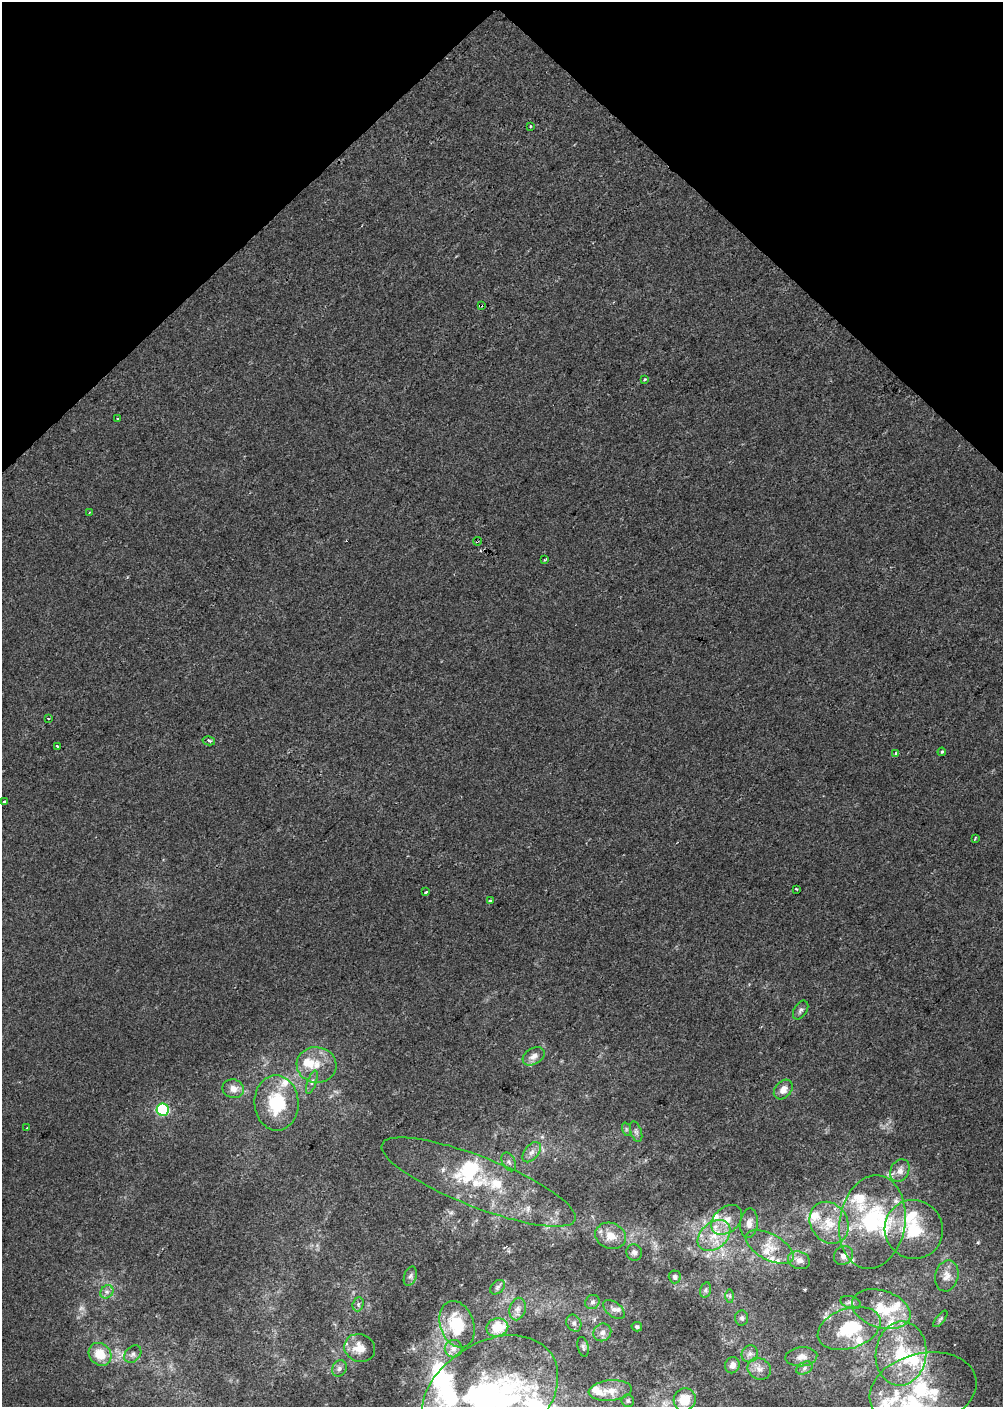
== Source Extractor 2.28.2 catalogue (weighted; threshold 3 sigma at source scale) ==
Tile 2 of 3 x 2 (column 2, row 1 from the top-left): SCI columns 1001-2001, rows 1490-2894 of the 3002 x 2998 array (HDU 1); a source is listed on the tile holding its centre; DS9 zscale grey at full resolution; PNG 1005 x 1409 px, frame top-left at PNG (2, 2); each listed source drawn as its Kron ellipse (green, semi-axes under 4 px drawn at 4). Shown black and unused: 17% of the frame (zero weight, under 2 of 3 exposures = <1% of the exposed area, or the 3 px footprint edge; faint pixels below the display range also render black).
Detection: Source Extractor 2.28.2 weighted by HDU 2 'WHT'; one run over the whole footprint, this tile lists its part. Background 4.18e-04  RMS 0.0041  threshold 0.0186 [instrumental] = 3 sigma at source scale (4.5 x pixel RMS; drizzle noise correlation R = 1.50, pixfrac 1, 0.0396/0.0396 arcsec/px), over >= 5 px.
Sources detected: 120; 1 too faint to see at this stretch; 6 inside a brighter object's white glare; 1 cosmic-ray / hot-pixel residue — neither listed nor drawn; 31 inside a brighter listed object's ellipse — not listed separately; the other 81 listed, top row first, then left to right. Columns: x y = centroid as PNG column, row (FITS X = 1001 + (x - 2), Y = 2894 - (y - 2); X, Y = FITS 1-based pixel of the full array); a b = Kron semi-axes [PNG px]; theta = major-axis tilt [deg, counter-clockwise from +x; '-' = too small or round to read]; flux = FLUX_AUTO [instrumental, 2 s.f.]
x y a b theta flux
530 126 3 2 - 0.49
481 305 3 3 - 2.7
645 380 3 3 - 0.89
117 419 3 2 - 0.44
89 512 3 3 - 0.38
477 541 4 3 - 0.68
545 560 4 2 - 0.57
48 718 3 2 - 0.31
209 741 6 4 -13 0.99
58 746 3 3 - 2
942 752 4 3 - 0.5
896 754 3 3 - 2.6
4 802 4 3 - 1.3
975 838 3 2 - 0.4
796 889 3 2 - 0.5
426 892 4 3 - 4.6
490 901 4 3 - 0.64
801 1010 10 6 58 1.3
534 1056 12 8 31 2.7
316 1065 20 17 -8 8.3
312 1082 12 4 71 1.3
233 1089 11 9 -12 3.5
783 1090 11 8 49 3.5
276 1103 28 22 -87 21
163 1110 6 6 - 47
27 1128 3 2 - 0.37
626 1129 7 4 -72 0.78
636 1132 11 5 -71 1.3
532 1152 12 7 52 2.2
509 1162 10 6 -62 1.3
900 1171 12 9 63 2.7
479 1182 104 25 -21 41
727 1220 17 12 42 6.5
872 1222 47 33 81 42
749 1223 15 8 85 3.3
829 1223 22 18 -56 12
914 1229 29 29 - 19
610 1236 16 13 -18 5.8
714 1236 18 13 41 9.1
770 1247 26 13 -28 7.8
634 1252 8 7 - 1.6
843 1256 10 8 38 2.8
799 1260 11 8 -17 3
410 1276 10 6 72 1.3
947 1276 16 11 76 3.6
675 1277 6 6 - 1
497 1287 8 6 43 1
705 1290 8 5 74 0.9
107 1292 7 6 - 1.4
730 1296 7 4 -90 0.8
592 1302 7 7 - 1.4
851 1302 10 6 -17 1.2
358 1304 7 5 71 1.1
518 1309 11 8 76 2.2
614 1309 12 7 -38 1.9
881 1309 30 18 -18 14
742 1318 7 6 - 1.2
940 1319 10 4 51 0.75
574 1323 9 7 -58 1.4
457 1324 24 17 -71 17
497 1327 11 9 13 9.2
637 1327 5 4 - 0.73
849 1328 32 20 19 20
602 1332 9 8 - 2.1
583 1347 10 5 -78 0.96
360 1348 16 13 -22 6.6
454 1349 9 9 - 2.3
100 1354 12 10 -44 9.9
133 1354 10 7 47 1.6
750 1354 9 8 - 1.8
901 1354 32 25 84 25
801 1357 16 9 5 3.2
732 1365 8 7 - 2.3
339 1368 8 7 - 1.5
805 1368 9 6 29 1.2
759 1369 12 10 -29 3.1
923 1390 54 36 14 44
610 1391 21 10 6 5.5
489 1396 75 52 34 110
685 1400 11 11 - 8.6
628 1401 6 6 - 0.86
Overlapping masked pixels (flux is a lower limit): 2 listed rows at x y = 481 305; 477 541
Isophote crosses this tile's border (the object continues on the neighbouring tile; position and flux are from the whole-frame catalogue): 2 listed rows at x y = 923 1390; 489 1396
Unlisted compact peaks at least as high as the median listed source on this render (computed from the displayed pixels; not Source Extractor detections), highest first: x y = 978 1242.